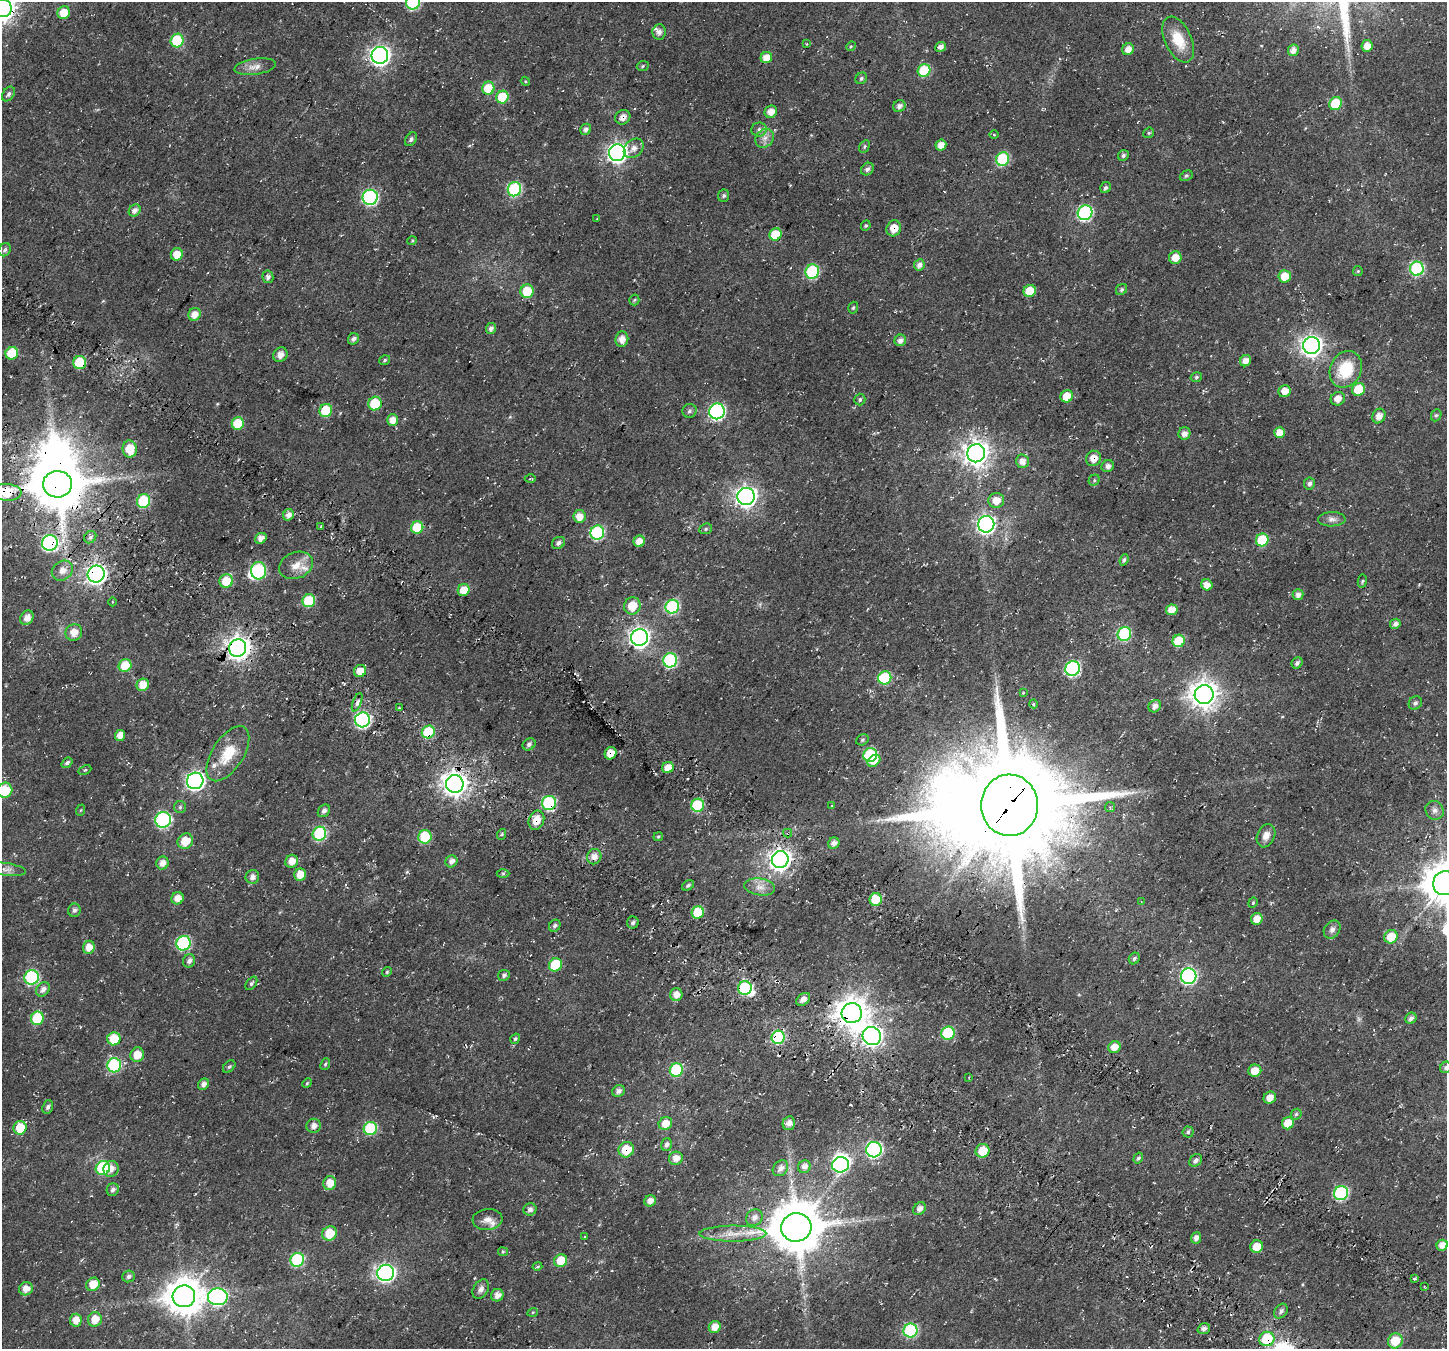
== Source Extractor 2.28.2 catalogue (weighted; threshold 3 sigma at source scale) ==
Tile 6 of 4 x 4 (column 2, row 2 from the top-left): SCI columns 1678-3122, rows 3173-4519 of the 6237 x 6280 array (HDU 1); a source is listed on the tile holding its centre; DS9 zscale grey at full resolution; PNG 1449 x 1351 px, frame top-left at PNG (2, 2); each listed source drawn as its Kron ellipse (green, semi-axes under 4 px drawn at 4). Shown black and unused: <1% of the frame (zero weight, under 3 of 4 exposures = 13% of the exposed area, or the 3 px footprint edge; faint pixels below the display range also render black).
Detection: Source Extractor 2.28.2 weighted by HDU 2 'WHT'; one run over the whole footprint, this tile lists its part. Background 0.0184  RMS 0.0048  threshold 0.0215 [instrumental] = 3 sigma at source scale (4.5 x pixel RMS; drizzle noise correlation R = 1.50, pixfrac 1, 0.0396/0.0396 arcsec/px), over >= 5 px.
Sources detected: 321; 1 too faint to see at this stretch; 6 inside a brighter object's white glare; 4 cosmic-ray / hot-pixel residue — neither listed nor drawn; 3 inside a brighter listed object's ellipse — not listed separately; the other 307 listed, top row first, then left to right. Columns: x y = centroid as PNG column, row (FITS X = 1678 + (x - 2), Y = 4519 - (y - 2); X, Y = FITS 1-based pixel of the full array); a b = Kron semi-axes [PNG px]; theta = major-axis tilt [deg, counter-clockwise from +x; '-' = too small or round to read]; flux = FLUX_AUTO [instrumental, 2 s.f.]
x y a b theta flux
413 2 7 7 - 50
3 8 9 8 - 360
64 13 6 6 - 7.4
659 32 8 6 87 3
1178 40 24 13 -65 12
177 41 7 6 - 25
807 44 3 2 - 0.37
851 46 5 4 - 0.59
1367 46 6 5 - 4.9
941 47 5 5 - 2.1
1128 49 6 5 - 3.7
1293 50 6 5 - 2.9
380 55 8 8 - 240
766 58 6 5 - 5.3
643 66 6 5 - 0.68
255 67 21 8 8 3.8
924 70 6 6 - 22
861 78 6 5 - 1
525 81 5 3 - 0.51
488 88 6 6 - 12
8 94 8 5 55 1.3
502 97 6 6 - 16
1336 104 7 6 - 17
899 106 6 5 - 2
771 112 6 6 - 3.8
623 117 8 7 - 2.8
586 129 6 5 - 1.7
759 130 7 7 - 1.8
1149 133 6 5 - 0.64
994 135 4 3 - 0.42
765 138 10 8 45 2.9
411 139 7 5 57 1.3
941 145 6 5 - 4.2
864 146 7 5 58 0.86
634 148 11 8 44 3.3
617 153 8 8 - 240
1123 155 6 5 - 1.1
1003 159 7 6 - 34
867 169 7 5 44 1.6
1186 176 7 4 29 0.84
1106 188 6 5 - 1.1
514 189 7 6 - 47
724 196 6 5 - 0.93
370 197 7 7 - 78
135 210 6 5 - 2.5
1085 213 7 7 - 70
597 219 3 2 - 0.31
866 226 5 4 - 0.68
894 228 8 7 - 6.2
775 234 6 6 - 13
412 241 5 3 - 0.45
5 250 7 5 54 1.2
177 254 6 6 - 6.1
1175 258 6 6 - 5.7
919 265 6 5 - 2.4
1417 269 7 7 - 48
1358 271 5 5 - 0.57
812 272 7 7 - 41
1285 276 6 6 - 7
268 277 6 5 - 1.7
1122 290 6 5 - 0.95
527 291 7 6 - 14
1030 291 6 6 - 9.7
634 300 5 5 - 0.69
853 308 6 4 72 0.8
194 314 6 6 - 4.5
491 328 5 5 - 1.9
353 339 6 5 - 1.8
622 339 7 6 - 4
900 340 6 5 - 2.6
1312 345 8 8 - 300
12 353 6 6 - 14
280 355 8 7 - 3
385 360 6 4 35 0.76
1246 361 6 5 - 3.6
80 363 6 6 - 22
1346 369 19 15 63 18
1196 377 6 4 17 0.78
1358 389 7 6 - 12
1285 391 6 5 - 4.8
1067 396 6 6 - 6.8
860 399 6 5 - 0.96
1338 399 7 6 - 3.5
375 404 7 6 - 16
326 410 7 6 - 19
689 411 7 7 - 1.4
717 411 8 7 - 100
1436 415 6 5 - 0.83
1379 416 7 6 - 3.1
393 420 6 5 - 4.3
238 423 6 6 - 14
1279 432 5 5 - 4.9
1184 433 6 6 - 2.9
130 449 8 7 - 9.1
976 453 9 8 - 510
1093 458 8 7 - 4.5
1022 461 7 6 - 3.7
1108 466 6 6 - 2.2
530 478 6 3 0 0.52
1094 480 6 5 - 0.73
1309 483 6 5 - 1.7
57 484 14 13 - 2500
7 492 14 8 -2 19
746 496 9 8 - 280
996 500 8 7 - 6
144 501 7 6 - 29
288 515 6 5 - 3.2
579 516 6 6 - 5.3
1332 519 13 7 1 2.4
986 524 8 8 - 160
321 526 4 3 - 0.45
417 527 6 6 - 15
706 529 6 5 - 0.85
597 533 7 6 - 51
90 537 6 5 - 1.3
261 538 6 5 - 3.3
1262 540 6 6 - 21
639 541 6 5 - 4.9
50 543 8 7 - 88
558 543 7 5 32 1.6
1124 560 6 4 70 0.95
296 565 17 13 22 6.2
62 571 11 9 35 3.9
258 571 8 7 - 55
96 574 8 8 - 240
226 581 7 6 - 11
1362 581 6 4 81 0.77
1207 585 6 5 - 4.3
464 590 6 6 - 8.2
1298 595 5 5 - 2.5
309 601 6 6 - 21
112 602 4 3 - 0.46
632 606 9 8 - 9.6
672 607 7 6 - 49
1172 610 6 5 - 5.2
27 618 7 6 - 3.7
1395 624 5 5 - 2.1
74 632 9 8 - 4.9
1124 634 7 6 - 36
639 637 8 8 - 260
1179 641 6 6 - 17
238 648 9 8 - 400
670 660 7 7 - 54
1297 663 6 5 - 1.4
125 666 6 6 - 12
1073 668 7 7 - 66
360 671 6 6 - 4.8
885 678 7 6 - 29
143 685 6 6 - 6.4
1023 693 3 3 - 0.37
1204 694 9 9 - 570
357 702 10 4 69 1.4
1415 703 7 6 - 1.4
1034 704 4 3 - 0.49
1155 706 6 5 - 2.3
399 708 3 3 - 0.41
363 720 7 7 - 94
428 732 7 6 - 21
120 735 6 5 - 4.3
862 740 6 5 - 0.8
529 744 7 5 35 1.5
610 753 6 5 - 5.5
228 754 31 15 57 14
870 755 7 7 - 39
874 761 7 5 39 4
67 763 6 4 39 1.2
668 768 6 5 - 5.1
85 770 7 4 26 0.75
195 781 8 8 - 170
455 784 9 9 - 460
5 790 8 7 - 16
549 803 7 6 - 49
698 805 6 6 - 31
832 805 3 3 - 0.76
1010 805 31 28 -86 10000
180 807 6 6 - 0.96
1110 807 5 5 - 0.72
81 810 6 3 70 0.47
1434 810 10 9 - 2.2
324 811 7 5 51 1.7
163 820 8 7 - 77
536 820 10 7 69 6.3
788 833 4 4 - 0.97
319 834 7 6 - 44
502 834 5 3 - 0.67
1266 836 12 8 66 3.5
425 837 7 6 - 20
658 837 4 4 - 0.61
185 841 8 7 - 8.6
834 843 6 5 - 2.6
594 857 8 7 - 3.5
780 860 8 8 - 330
292 861 6 6 - 4.6
451 861 6 5 - 2.6
162 863 6 6 - 3.4
6 869 19 6 -8 2.7
503 873 6 4 0 0.69
300 875 6 6 - 6.4
252 877 7 7 - 2.1
1445 883 12 11 - 1500
688 885 6 4 30 0.96
760 887 15 8 -9 4.2
177 898 6 6 - 3.8
876 899 6 6 - 14
1141 901 4 2 - 0.31
1253 903 5 4 - 0.65
74 910 7 6 - 1.4
698 912 6 6 - 15
1257 919 6 5 - 4.6
633 922 6 6 - 1.2
555 926 6 5 - 1.2
1332 930 9 7 54 2
1391 937 7 6 - 8.9
183 943 7 7 - 54
89 947 6 5 - 5.3
1134 958 6 5 - 1.1
189 961 7 6 - 2
555 965 7 6 - 18
387 972 5 4 - 0.62
504 975 6 5 - 1.3
1189 976 8 7 - 90
32 977 7 7 - 55
251 983 7 4 54 1
745 988 7 6 - 43
43 989 8 6 53 2.3
676 995 6 6 - 3.8
803 999 8 5 42 2.9
852 1013 10 10 - 790
37 1018 7 6 - 21
1411 1018 6 5 - 1.7
948 1033 7 6 - 30
872 1036 9 9 - 280
778 1037 7 6 - 39
114 1039 6 6 - 13
515 1039 5 4 - 0.79
1114 1047 6 6 - 5.3
137 1055 7 7 - 6.4
325 1064 6 4 67 0.74
114 1065 7 7 - 46
229 1067 7 5 47 0.89
1446 1067 6 5 - 0.92
676 1070 7 6 - 32
1255 1071 6 6 - 6
969 1077 3 2 - 0.28
307 1083 5 4 - 0.56
203 1084 6 5 - 2
618 1091 6 5 - 1.9
1270 1098 6 5 - 3.9
48 1107 7 5 67 1.3
1296 1114 6 5 - 0.81
789 1123 7 6 - 3.2
1288 1123 6 6 - 9.6
665 1124 7 6 - 6.3
314 1126 7 7 - 2.6
20 1128 7 6 - 12
370 1129 7 6 - 34
1188 1132 5 5 - 0.94
666 1145 6 5 - 1.6
626 1150 8 7 - 11
874 1150 8 7 - 97
983 1151 7 6 - 10
676 1158 7 6 - 4
1138 1158 6 4 58 0.98
1196 1160 7 5 46 1.6
841 1165 8 7 - 93
804 1167 6 6 - 3.1
103 1168 7 7 - 38
780 1168 9 6 47 2.7
111 1169 8 7 - 3.3
330 1183 7 6 - 6.5
113 1190 6 6 - 1.7
1341 1193 7 7 - 58
650 1201 6 5 - 3.4
530 1209 6 6 - 1.8
919 1209 7 5 44 2.4
754 1217 9 7 50 2.8
487 1219 15 10 5 3.7
796 1227 15 14 - 2400
329 1233 7 7 - 11
733 1234 33 8 0 8.1
584 1237 3 2 - 0.38
1196 1238 6 5 - 2.7
1442 1245 5 5 - 3.5
1257 1247 6 6 - 7
503 1252 5 4 - 0.58
297 1260 7 6 - 46
561 1261 6 6 - 10
537 1266 5 4 - 0.8
386 1273 8 8 - 150
129 1276 6 5 - 1.5
1415 1279 3 3 - 2.3
93 1284 7 6 - 7.4
1424 1286 3 2 - 0.4
26 1289 7 6 - 4.6
481 1289 10 7 58 2.2
497 1295 6 6 - 2.9
184 1296 11 11 - 1100
218 1297 10 8 -3 120
1281 1311 8 6 52 1.5
533 1312 5 3 - 0.48
95 1319 7 6 - 7.1
76 1320 6 6 - 4.5
715 1327 6 5 - 5.4
1204 1329 6 5 - 1.6
910 1330 7 6 - 50
1267 1339 7 7 - 19
1395 1341 8 7 - 9.6
Overlapping masked pixels (flux is a lower limit): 24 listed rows (the first 20) at x y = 3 8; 623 117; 894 228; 80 363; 1093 458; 57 484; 7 492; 417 527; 50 543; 96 574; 238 648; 428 732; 610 753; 455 784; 549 803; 1010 805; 536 820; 788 833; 745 988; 852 1013
Isophote crosses this tile's border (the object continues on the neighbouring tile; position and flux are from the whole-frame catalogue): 6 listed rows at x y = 413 2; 3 8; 7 492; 5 790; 1445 883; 1446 1067